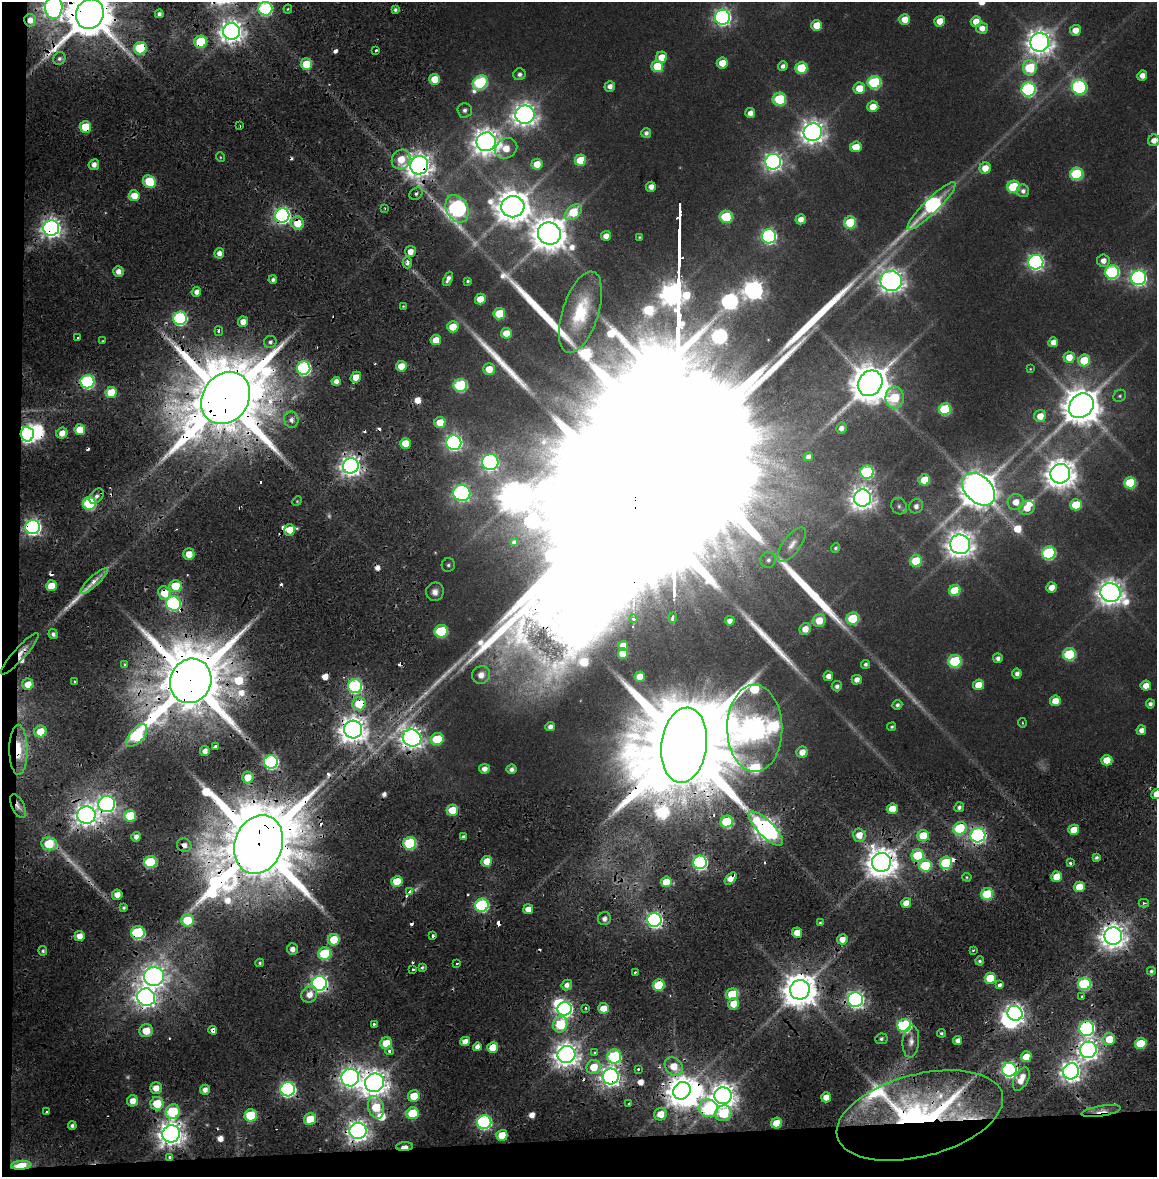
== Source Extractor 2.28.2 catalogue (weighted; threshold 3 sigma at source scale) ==
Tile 13 of 4 x 4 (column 1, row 4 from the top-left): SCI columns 13-1167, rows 75-1249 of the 4634 x 4850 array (HDU 1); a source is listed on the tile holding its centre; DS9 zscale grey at full resolution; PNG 1159 x 1179 px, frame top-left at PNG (2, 2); each listed source drawn as its Kron ellipse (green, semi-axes under 4 px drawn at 4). Shown black and unused: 5% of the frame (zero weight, under 2 of 4 exposures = <1% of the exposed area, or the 3 px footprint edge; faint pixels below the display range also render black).
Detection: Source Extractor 2.28.2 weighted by HDU 2 'WHT'; one run over the whole footprint, this tile lists its part. Background 0.0247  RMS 0.0043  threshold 0.0193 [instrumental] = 3 sigma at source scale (4.5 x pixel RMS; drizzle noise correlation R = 1.50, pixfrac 1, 0.0396/0.0396 arcsec/px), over >= 5 px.
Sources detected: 438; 11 too faint to see at this stretch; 8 inside a brighter object's white glare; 41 cosmic-ray / hot-pixel residue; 6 long thin detections or spike segments (spike, bleed or trail) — neither listed nor drawn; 5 inside a brighter listed object's ellipse — not listed separately; the other 367 listed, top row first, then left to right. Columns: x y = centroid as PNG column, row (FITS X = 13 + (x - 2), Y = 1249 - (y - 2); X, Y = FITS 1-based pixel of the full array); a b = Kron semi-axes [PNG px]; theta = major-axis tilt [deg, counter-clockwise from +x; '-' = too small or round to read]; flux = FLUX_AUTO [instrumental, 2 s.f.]
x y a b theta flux
54 7 11 8 87 350
265 9 7 7 - 79
288 9 4 4 - 0.65
395 10 4 4 - 1.2
90 14 15 13 65 3700
159 14 4 4 - 1.8
723 17 7 7 - 230
905 19 5 5 - 8.9
30 20 6 5 - 5.1
940 21 5 5 - 9.9
976 21 5 5 - 8.4
817 25 5 5 - 13
982 28 6 5 - 4.6
1075 30 5 5 - 6.9
231 31 8 8 - 540
201 42 6 6 - 35
1040 42 9 9 - 650
140 48 6 6 - 41
375 51 3 3 - 2.9
662 57 6 5 - 9.1
59 58 6 6 - 1.6
722 63 5 5 - 9.5
306 64 6 5 - 18
657 66 6 6 - 20
783 66 5 4 - 2.3
801 68 6 5 - 29
1030 68 8 7 - 38
519 74 6 6 - 2
1142 75 5 5 - 4.6
435 79 5 5 - 12
874 82 6 6 - 63
480 83 8 6 48 68
610 86 5 5 - 3.2
1079 87 8 7 - 110
859 88 6 5 - 11
1028 89 7 7 - 110
779 99 7 6 - 37
873 107 5 5 - 9.8
465 110 7 7 - 2.3
750 113 5 5 - 4.1
525 115 9 9 - 520
240 126 3 2 - 0.82
85 127 6 5 - 21
813 132 9 9 - 520
646 133 5 5 - 2.1
1154 140 6 5 - 4.4
486 142 10 9 - 720
856 147 6 5 - 11
506 148 12 9 32 9.3
220 157 5 3 - 0.5
401 159 10 9 - 13
580 160 5 5 - 19
773 162 8 7 - 250
537 164 5 5 - 8.3
94 165 5 5 - 3.2
419 165 9 9 - 610
985 168 6 5 - 8.9
1076 174 6 6 - 53
149 182 7 6 - 29
651 187 5 5 - 3.9
1013 187 6 6 - 38
1023 191 6 6 - 2.4
416 194 7 5 34 1.4
134 196 5 5 - 9
931 206 33 7 44 140
513 207 11 10 - 1300
385 208 3 3 - 0.48
457 209 14 10 -61 200
573 212 10 6 40 21
282 215 7 7 - 210
726 217 6 6 - 36
801 219 5 5 - 4.9
297 223 7 6 - 13
850 223 6 6 - 33
51 228 8 7 - 370
549 233 11 11 - 1300
606 236 5 4 - 4.2
769 236 7 7 - 130
639 237 3 3 - 0.55
410 252 5 5 - 5
219 253 5 4 - 3.3
1103 261 6 6 - 4.1
1036 262 7 7 - 190
407 263 5 4 - 3.2
118 271 5 5 - 4.1
1112 272 7 7 - 90
1138 278 7 7 - 200
448 279 7 4 65 2.5
273 280 4 4 - 1.6
468 281 4 3 - 0.74
891 281 11 10 - 570
196 292 5 4 - 3.1
480 299 5 5 - 9.5
403 306 4 3 - 0.47
580 312 42 18 72 29
499 314 6 6 - 21
180 318 7 6 - 93
243 322 5 5 - 5.3
453 327 6 5 - 11
219 331 5 4 - 1.6
506 333 5 5 - 7.9
77 338 3 3 - 2.3
436 340 5 5 - 7.4
102 341 3 3 - 0.45
270 342 6 6 - 1.7
1053 342 5 5 - 4.9
1069 357 6 5 - 8.6
1084 361 6 6 - 23
401 366 5 5 - 9.9
304 368 7 6 - 100
489 369 6 5 - 9.4
1030 369 3 3 - 0.39
356 377 6 5 - 8.8
336 381 4 4 - 3.4
87 382 7 6 - 100
870 383 13 11 49 2000
460 385 7 6 - 55
111 393 5 5 - 18
1120 396 7 5 33 0.95
226 398 27 23 55 9900
895 398 11 9 -87 31
1081 406 13 11 45 1700
945 409 6 6 - 45
1040 416 6 6 - 8.1
291 420 8 7 - 2.9
440 423 5 5 - 12
841 428 5 5 - 3
80 430 5 5 - 12
62 433 5 5 - 5.8
27 434 7 6 - 260
454 442 7 7 - 190
405 443 5 5 - 9.8
808 457 5 4 - 2.2
490 462 8 8 - 200
351 466 8 7 - 400
867 472 7 6 - 69
1060 474 10 9 - 940
924 480 6 5 - 15
1130 483 6 6 - 31
979 489 19 13 -45 1800
462 493 8 8 - 170
96 496 8 6 49 2.4
863 498 8 8 - 510
297 501 5 4 - 0.63
1016 502 8 8 - 6.9
89 503 6 6 - 54
1076 505 6 5 - 20
899 506 8 7 - 1.5
916 506 7 6 - 3.1
1027 508 8 6 21 8.6
33 527 7 7 - 200
289 530 6 5 - 9.8
514 542 4 4 - 1.3
960 544 10 9 - 700
792 545 20 8 53 4.2
835 548 4 4 - 1
1049 553 7 6 - 69
189 554 6 5 - 8.6
768 560 8 7 - 1.9
916 561 6 6 - 24
448 565 7 6 - 1.4
94 581 18 5 43 6.8
51 586 5 5 - 11
175 586 6 6 - 21
1052 587 5 5 - 6
955 591 6 5 - 21
435 592 9 8 - 3.3
1110 592 10 9 - 660
164 593 7 6 - 12
173 603 7 7 - 110
633 618 3 3 - 20
673 618 5 3 - 3.6
853 619 6 6 - 36
730 621 5 4 - 3.1
819 621 6 6 - 10
805 629 6 5 - 5.8
441 631 6 6 - 39
53 634 5 4 - 2
623 646 5 5 - 6.2
623 653 5 5 - 12
20 654 27 6 48 6.6
1069 654 6 6 - 46
998 658 5 5 - 2.2
955 661 7 6 - 49
124 664 4 3 - 0.62
866 664 4 4 - 1.4
1017 674 5 4 - 2.4
481 675 9 8 - 5.3
828 676 5 5 - 3.6
640 677 5 5 - 6.1
857 680 5 4 - 3.7
74 681 3 3 - 0.94
191 681 23 20 66 8100
28 684 6 5 - 7
979 685 5 5 - 11
355 686 7 7 - 110
837 686 5 5 - 1.9
1146 686 5 5 - 5.6
1055 701 5 5 - 8.6
359 704 7 6 - 19
1150 704 4 4 - 1.9
897 705 5 4 - 1.5
1022 723 4 3 - 0.51
550 727 5 4 - 2.6
892 727 4 4 - 0.93
755 728 43 27 -90 840
353 729 9 9 - 780
1141 730 5 4 - 3.4
40 732 6 6 - 11
137 735 14 7 49 67
412 738 9 8 - 460
437 739 6 6 - 22
684 745 38 22 83 18000
215 746 3 3 - 2.8
18 750 25 9 -90 18
205 751 5 4 - 3.8
802 752 5 5 - 5.9
1107 760 5 5 - 10
271 762 7 6 - 120
484 769 5 5 - 3.2
511 769 5 5 - 2.2
248 777 6 5 - 11
1156 794 5 5 - 6.9
107 804 8 8 - 250
18 806 13 6 -65 2.8
959 807 5 5 - 1.8
892 809 5 5 - 9.6
452 810 5 5 - 14
86 815 9 8 - 480
130 816 6 6 - 23
727 822 6 6 - 49
960 828 7 6 - 45
766 829 23 8 -45 460
1074 830 5 5 - 11
859 835 6 6 - 7.5
978 835 7 7 - 160
923 836 6 5 - 16
136 837 5 4 - 3.1
463 837 4 4 - 1.6
410 843 6 6 - 53
49 844 8 6 -6 22
259 844 30 24 70 11000
184 845 7 6 - 3.4
918 855 6 6 - 32
1096 857 4 3 - 1.3
487 861 5 5 - 10
150 862 6 6 - 39
700 862 7 6 - 130
881 862 9 9 - 1000
946 863 6 6 - 41
1070 863 3 3 - 1.7
925 865 6 6 - 34
967 877 5 4 - 0.68
1056 877 5 5 - 9.9
731 878 7 4 47 6.3
397 881 5 5 - 15
666 882 5 5 - 13
1079 887 5 5 - 11
410 891 4 3 - 8.1
987 894 6 5 - 38
117 895 5 5 - 5.2
906 903 5 5 - 6.7
1144 903 5 4 - 0.73
482 905 7 6 - 79
123 908 3 3 - 0.91
528 909 5 5 - 5.5
604 919 6 6 - 3
187 920 6 6 - 19
654 920 7 7 - 180
820 923 4 4 - 0.68
138 933 7 6 - 58
797 933 5 5 - 8.1
79 936 5 5 - 5.5
433 936 3 3 - 3
1113 936 9 8 - 680
842 939 5 5 - 5.7
334 940 6 6 - 17
292 949 6 5 - 3.4
973 950 3 3 - 0.71
43 951 5 4 - 1.1
325 954 6 6 - 43
980 961 4 4 - 1.1
260 963 4 4 - 0.87
457 963 3 3 - 0.89
422 967 3 3 - 0.88
413 969 3 3 - 0.96
1151 971 4 4 - 1.1
635 972 3 3 - 1.2
154 976 10 9 - 420
990 978 5 5 - 20
319 983 7 7 - 230
1084 984 6 6 - 66
567 985 5 5 - 3
659 985 6 5 - 27
1000 985 4 3 - 4.9
800 990 10 9 - 1300
309 994 8 7 - 5.6
732 994 6 5 - 25
1082 996 4 3 - 0.83
146 997 9 8 - 420
855 1000 7 7 - 220
734 1004 5 5 - 11
586 1008 3 3 - 1.1
603 1008 5 5 - 8.9
565 1009 7 7 - 190
1015 1013 8 7 - 290
560 1024 8 7 - 32
374 1025 3 3 - 1.2
904 1025 7 6 - 100
1087 1028 7 7 - 140
213 1030 4 4 - 6.4
146 1031 7 6 - 9.6
941 1033 4 4 - 1.1
881 1039 6 5 - 1.6
1109 1039 6 6 - 14
957 1040 4 4 - 2.6
465 1041 5 4 - 5.4
911 1041 16 8 85 4.2
386 1043 6 5 - 14
1141 1044 6 5 - 25
477 1047 4 4 - 3.4
493 1047 5 5 - 13
1088 1050 8 8 - 380
389 1051 4 4 - 1.7
594 1053 4 4 - 0.87
566 1054 9 8 - 610
614 1056 7 7 - 65
1026 1057 5 5 - 9.6
594 1067 7 7 - 12
674 1067 10 8 -50 12
638 1069 3 3 - 0.76
1009 1070 7 7 - 170
1071 1071 8 8 - 380
611 1076 8 8 - 370
350 1078 9 8 - 390
1021 1079 12 7 63 8.6
375 1083 9 9 - 730
156 1088 6 5 - 5.9
288 1089 7 7 - 150
205 1090 5 4 - 3.4
682 1091 9 8 - 900
414 1096 6 5 - 12
723 1096 8 8 - 670
826 1097 5 5 - 5.7
133 1101 6 5 - 5.5
629 1103 3 3 - 1.5
157 1104 7 6 - 17
376 1107 11 8 -73 21
708 1108 9 8 - 62
1101 1111 20 5 9 5.1
47 1112 4 3 - 6.4
173 1112 7 7 - 41
412 1113 6 6 - 25
724 1113 8 7 - 28
661 1114 6 6 - 7.9
251 1115 6 6 - 30
920 1115 85 41 15 220
310 1119 6 6 - 16
484 1122 7 7 - 130
777 1123 5 5 - 14
72 1126 4 4 - 1.5
358 1131 8 8 - 440
171 1134 9 8 - 640
502 1135 5 5 - 11
405 1147 8 3 3 6.5
170 1158 4 3 - 2.7
21 1165 10 4 5 24
Overlapping masked pixels (flux is a lower limit): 83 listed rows (the first 20) at x y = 265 9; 90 14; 30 20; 231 31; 201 42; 140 48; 306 64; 85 127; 419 165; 149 182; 457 209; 282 215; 297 223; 51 228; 304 368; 87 382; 226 398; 27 434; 351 466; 33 527
Isophote crosses this tile's border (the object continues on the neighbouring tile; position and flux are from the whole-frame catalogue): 4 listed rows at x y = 54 7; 90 14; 1154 140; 1156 794